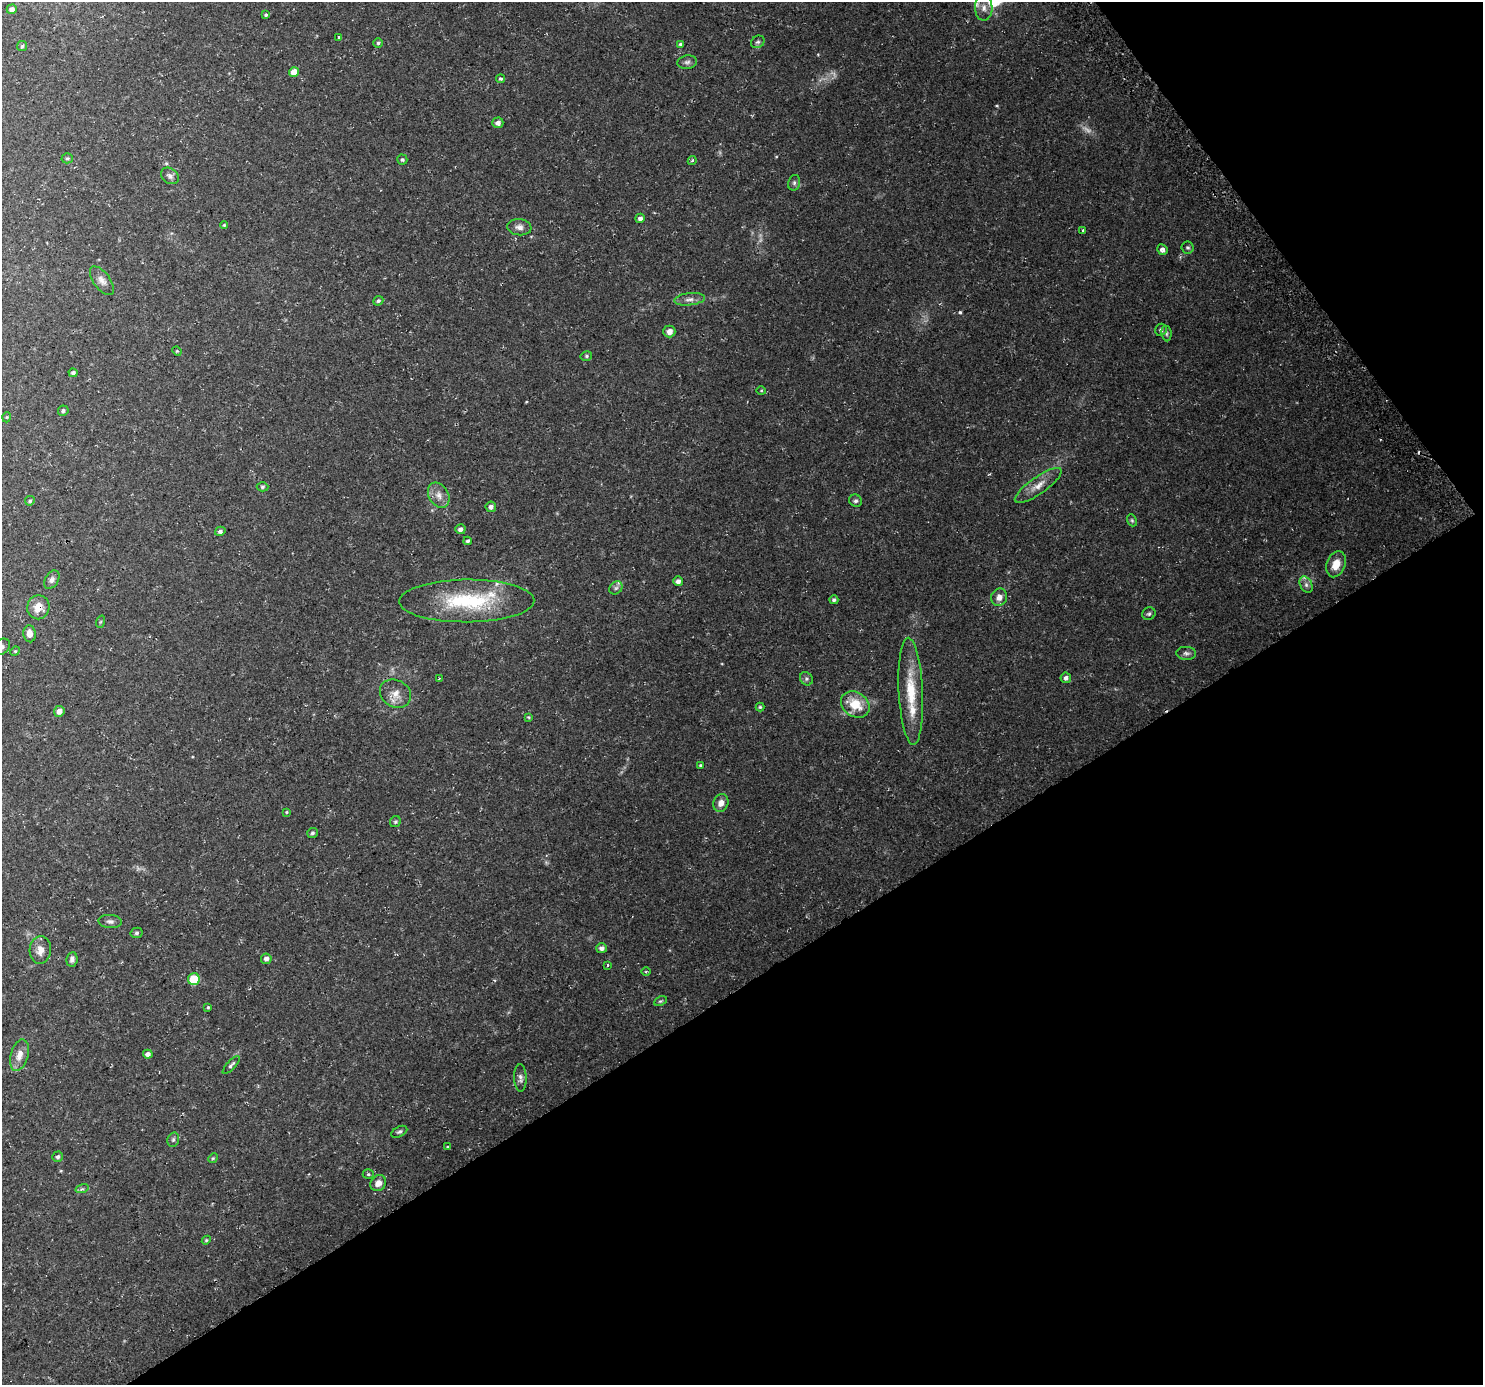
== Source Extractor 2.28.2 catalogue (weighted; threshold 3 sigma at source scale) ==
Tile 12 of 4 x 4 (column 4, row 3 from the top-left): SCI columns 4470-5950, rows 1530-2912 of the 5983 x 5886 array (HDU 1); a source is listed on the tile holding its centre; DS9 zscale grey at full resolution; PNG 1485 x 1387 px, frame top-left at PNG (2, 2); each listed source drawn as its Kron ellipse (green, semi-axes under 4 px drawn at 4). Shown black and unused: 34% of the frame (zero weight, under 3 of 4 exposures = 3% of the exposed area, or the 3 px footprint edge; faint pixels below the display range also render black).
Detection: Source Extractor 2.28.2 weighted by HDU 2 'WHT'; one run over the whole footprint, this tile lists its part. Background 0.0377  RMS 0.0038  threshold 0.0173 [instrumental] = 3 sigma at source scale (4.5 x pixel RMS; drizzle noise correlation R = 1.50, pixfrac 1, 0.0396/0.0396 arcsec/px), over >= 5 px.
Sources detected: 106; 3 too faint to see at this stretch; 2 cosmic-ray / hot-pixel residue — neither listed nor drawn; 3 inside a brighter listed object's ellipse — not listed separately; the other 98 listed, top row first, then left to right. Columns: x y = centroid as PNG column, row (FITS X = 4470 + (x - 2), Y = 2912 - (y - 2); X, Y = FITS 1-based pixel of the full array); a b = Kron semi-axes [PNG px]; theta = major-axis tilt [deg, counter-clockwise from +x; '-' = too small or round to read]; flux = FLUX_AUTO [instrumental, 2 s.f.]
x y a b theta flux
984 8 13 9 -89 2.9
12 9 5 4 - 1.5
266 15 3 3 - 1.2
339 37 3 3 - 0.86
758 42 7 6 - 0.82
378 43 5 5 - 0.54
680 44 4 3 - 0.59
22 46 5 5 - 0.49
687 62 10 6 10 1.2
294 72 5 5 - 3.9
500 79 4 4 - 0.65
498 123 5 5 - 1.6
67 158 5 5 - 0.59
402 160 5 5 - 0.62
692 161 5 3 - 0.59
170 176 10 7 -37 1.4
794 183 8 6 76 0.85
640 218 5 4 - 1.1
224 225 4 4 - 0.45
519 227 12 8 -7 1.9
1083 230 4 2 - 0.36
1188 247 6 6 - 0.74
1162 250 5 5 - 1.3
102 281 17 8 -54 2.3
689 299 15 6 6 2
378 301 5 4 - 0.67
1161 330 6 5 - 0.99
669 331 6 6 - 2.6
1166 333 8 5 -85 0.76
177 351 5 4 - 0.43
586 356 6 4 14 0.59
73 373 4 4 - 0.82
761 391 5 3 - 0.35
63 411 5 5 - 0.75
7 417 5 3 - 0.33
1038 485 28 8 35 4.4
262 487 6 4 1 0.57
439 495 13 9 -60 3
30 501 5 4 - 0.53
856 501 6 6 - 0.85
491 507 5 5 - 1.4
1132 520 6 4 -69 0.57
460 529 5 5 - 1.2
220 531 5 4 - 0.97
468 541 4 4 - 0.62
1336 564 13 9 71 5
52 580 10 6 59 1.4
678 581 5 4 - 1.5
1306 585 9 6 -64 1.2
616 588 7 6 - 0.93
999 597 9 8 - 2.4
834 600 4 4 - 0.81
467 601 67 21 0 31
38 607 12 11 - 4.5
1149 614 7 6 - 0.8
100 622 6 4 71 0.44
30 634 8 6 -86 2.5
2 647 9 7 39 1.7
15 651 5 4 - 0.38
1186 653 10 6 -3 1.2
1066 678 5 5 - 1.3
439 679 4 2 - 0.32
806 679 7 6 - 0.8
911 691 53 12 -87 14
395 694 16 13 -33 4.1
855 704 15 12 -35 8.8
760 707 4 4 - 0.48
59 711 5 5 - 1.9
528 717 4 4 - 0.36
701 765 4 4 - 0.53
721 803 9 7 68 2.6
286 812 4 3 - 0.35
395 822 6 5 - 0.64
312 833 5 5 - 0.75
110 921 11 6 -4 1.3
137 933 6 5 - 0.68
602 948 5 5 - 1.4
40 950 14 10 84 3.1
72 959 7 5 81 1.2
266 959 5 5 - 1.3
607 965 4 3 - 1.1
646 972 5 3 - 0.36
194 979 6 6 - 9.6
660 1001 7 4 25 0.53
208 1007 4 4 - 0.42
148 1054 5 4 - 1.7
19 1055 16 8 74 3.5
231 1065 11 4 47 0.92
520 1078 14 6 -88 1.5
399 1132 8 5 28 0.8
173 1140 7 5 75 0.78
447 1146 3 3 - 0.86
58 1157 5 5 - 0.79
213 1158 5 4 - 0.45
368 1174 5 5 - 0.55
378 1183 8 7 - 2.2
82 1189 7 4 17 0.7
206 1240 4 4 - 0.45
Overlapping masked pixels (flux is a lower limit): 1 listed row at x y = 38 607
Isophote crosses this tile's border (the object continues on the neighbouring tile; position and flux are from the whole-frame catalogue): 1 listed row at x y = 2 647